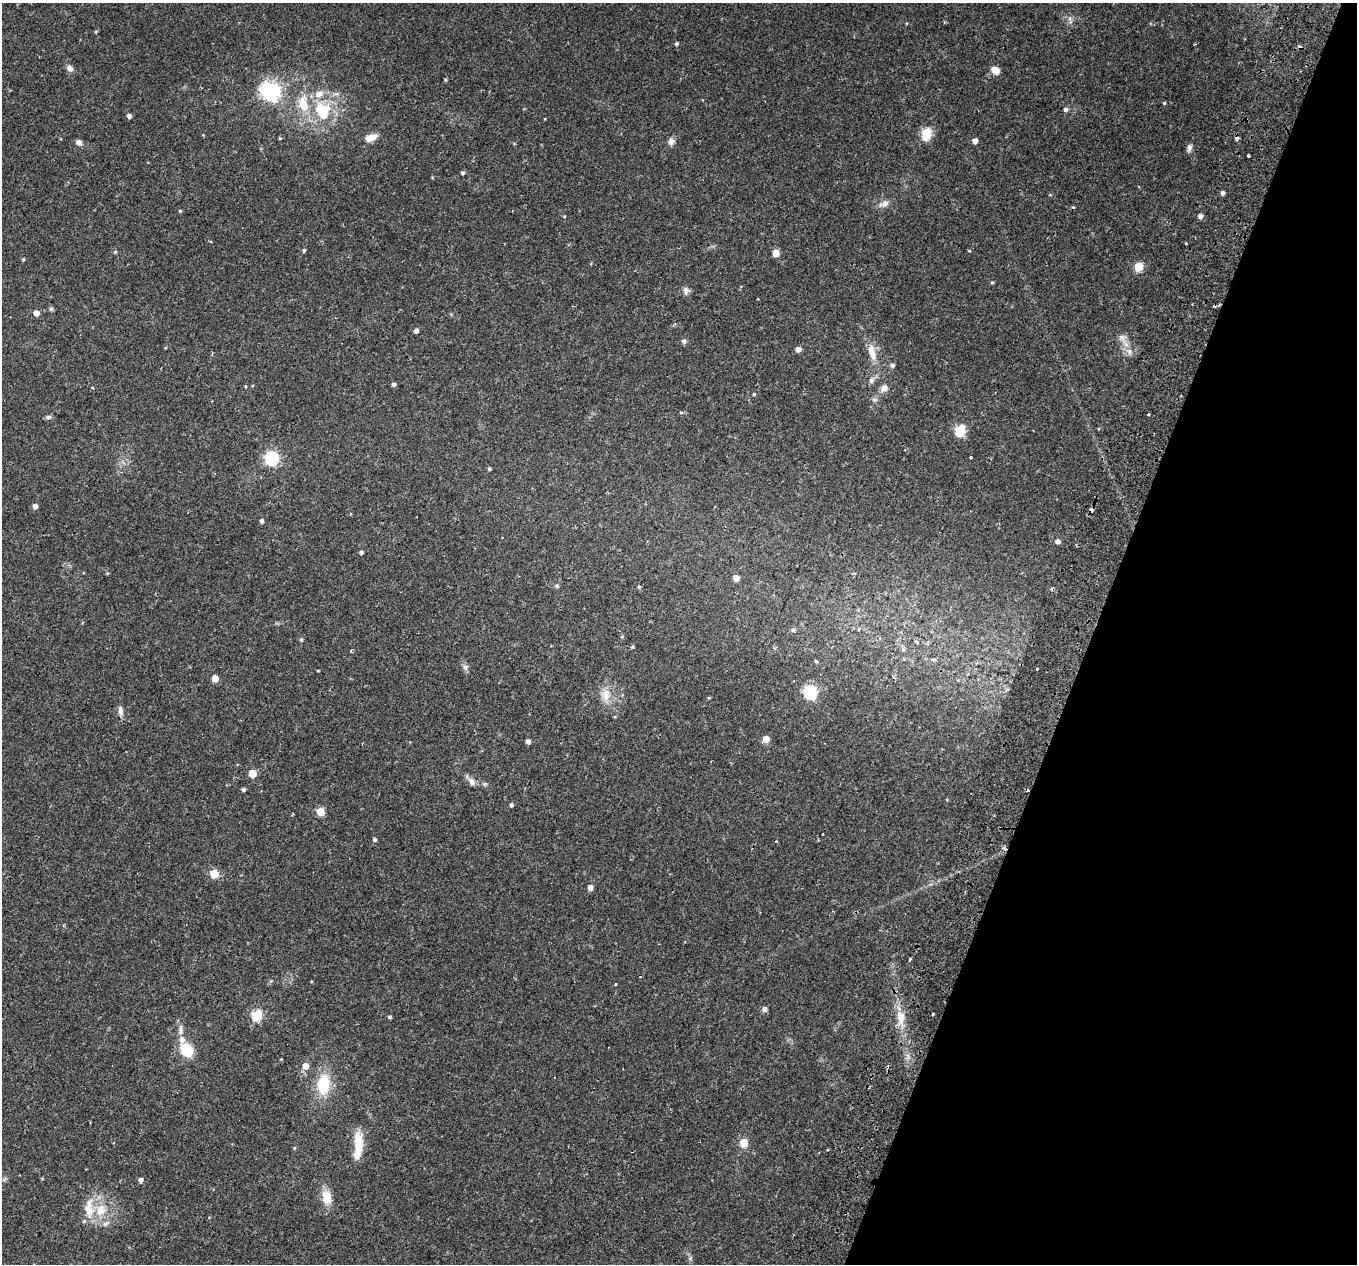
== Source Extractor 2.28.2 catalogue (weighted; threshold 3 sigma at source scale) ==
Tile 8 of 4 x 4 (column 4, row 2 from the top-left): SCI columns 4143-5497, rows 2882-4143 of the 5565 x 5701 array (HDU 1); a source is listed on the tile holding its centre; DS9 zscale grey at full resolution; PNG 1359 x 1266 px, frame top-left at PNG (2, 3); no overlay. Shown black and unused: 20% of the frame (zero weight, under 2 of 3 exposures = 5% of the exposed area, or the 3 px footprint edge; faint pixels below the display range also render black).
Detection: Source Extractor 2.28.2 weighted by HDU 2 'WHT'; one run over the whole footprint, this tile lists its part. Background 0.0416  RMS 0.0036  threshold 0.0162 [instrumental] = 3 sigma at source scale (4.5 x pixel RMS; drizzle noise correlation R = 1.50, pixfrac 1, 0.0396/0.0396 arcsec/px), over >= 5 px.
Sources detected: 118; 7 cosmic-ray / hot-pixel residue — not listed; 6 inside a brighter listed object's ellipse — not listed separately; the other 105 listed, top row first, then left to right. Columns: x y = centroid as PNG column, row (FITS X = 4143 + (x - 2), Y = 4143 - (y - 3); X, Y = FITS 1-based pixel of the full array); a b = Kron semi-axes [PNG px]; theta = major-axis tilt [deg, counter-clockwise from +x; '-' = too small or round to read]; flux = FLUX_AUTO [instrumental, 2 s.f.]
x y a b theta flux
676 44 4 4 - 0.67
70 68 9 7 -45 1.5
995 70 11 8 -41 2.6
445 80 5 4 - 0.4
270 91 7 7 - 160
1164 103 4 4 - 0.36
322 110 22 18 -61 15
1066 110 5 5 - 0.96
129 116 4 4 - 1.2
926 134 6 5 - 25
203 135 3 3 - 0.25
280 138 3 3 - 0.57
371 138 13 7 23 3.5
1237 138 3 3 - 1.4
975 141 4 4 - 2.3
79 142 6 5 - 1.7
671 142 10 8 90 1.4
1189 148 10 6 77 1.1
1248 156 3 3 - 1.6
463 173 4 4 - 0.57
1223 193 4 4 - 1.1
884 204 13 8 17 2
180 211 4 4 - 0.39
564 216 5 3 - 0.27
1200 216 4 4 - 1.6
1186 243 3 3 - 1.4
304 250 5 4 - 0.5
776 253 5 5 - 5.2
23 259 5 4 - 0.41
1139 267 5 5 - 14
992 283 5 3 - 0.35
686 291 11 7 85 1.4
51 309 5 4 - 0.85
36 313 5 5 - 2.2
416 331 4 4 - 1.2
1122 338 13 9 -30 2.2
684 341 7 6 - 0.88
798 349 5 5 - 1.9
1129 351 9 7 -90 1.6
872 353 21 9 -74 4.4
892 365 5 5 - 0.83
871 381 8 5 63 0.94
394 385 5 4 - 0.91
884 388 9 8 - 1.8
754 394 4 4 - 0.38
681 412 5 3 - 0.33
1148 414 3 3 - 0.98
48 417 8 6 15 0.75
960 430 6 5 - 26
272 458 6 6 - 58
971 458 3 3 - 1
489 469 4 4 - 0.52
35 506 5 4 - 1.5
1091 510 4 3 - 2.4
261 521 5 4 - 0.87
1058 541 5 5 - 1.3
361 552 4 4 - 0.68
736 578 5 4 - 3
557 586 6 5 - 0.53
639 587 5 4 - 0.44
793 630 6 6 - 0.63
301 639 4 4 - 0.53
632 647 5 4 - 0.4
351 651 5 4 - 0.49
816 661 5 4 - 0.46
465 667 9 6 -73 1.1
1037 669 3 2 - 0.35
318 671 4 2 - 0.27
215 678 5 5 - 4.5
810 692 6 6 - 50
606 695 16 12 86 4.4
709 698 5 3 - 0.29
120 711 11 6 -81 1.6
766 739 5 5 - 4.3
528 741 4 4 - 1.5
252 773 5 5 - 8.3
472 782 11 7 -52 1.9
485 784 6 5 - 0.6
243 790 4 4 - 0.78
511 805 4 4 - 0.7
320 812 5 5 - 11
822 834 3 2 - 0.76
375 839 5 4 - 0.66
776 841 3 3 - 1
214 874 5 5 - 11
590 888 5 4 - 2
910 959 4 4 - 0.38
616 985 3 3 - 1.8
765 1009 5 5 - 1.5
933 1014 3 2 - 0.29
257 1015 6 5 - 25
390 1017 4 4 - 0.59
901 1017 17 10 -85 4.9
181 1030 14 7 89 1.9
187 1050 9 7 -28 22
281 1059 4 3 - 0.26
305 1066 6 5 - 3.1
323 1084 21 13 84 13
358 1142 26 12 -84 7.1
744 1142 5 5 - 11
294 1148 5 3 - 0.31
141 1180 5 4 - 1.2
326 1197 16 10 -78 5.5
101 1210 19 14 65 7.3
690 1258 6 5 - 0.64
Overlapping masked pixels (flux is a lower limit): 1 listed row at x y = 1091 510